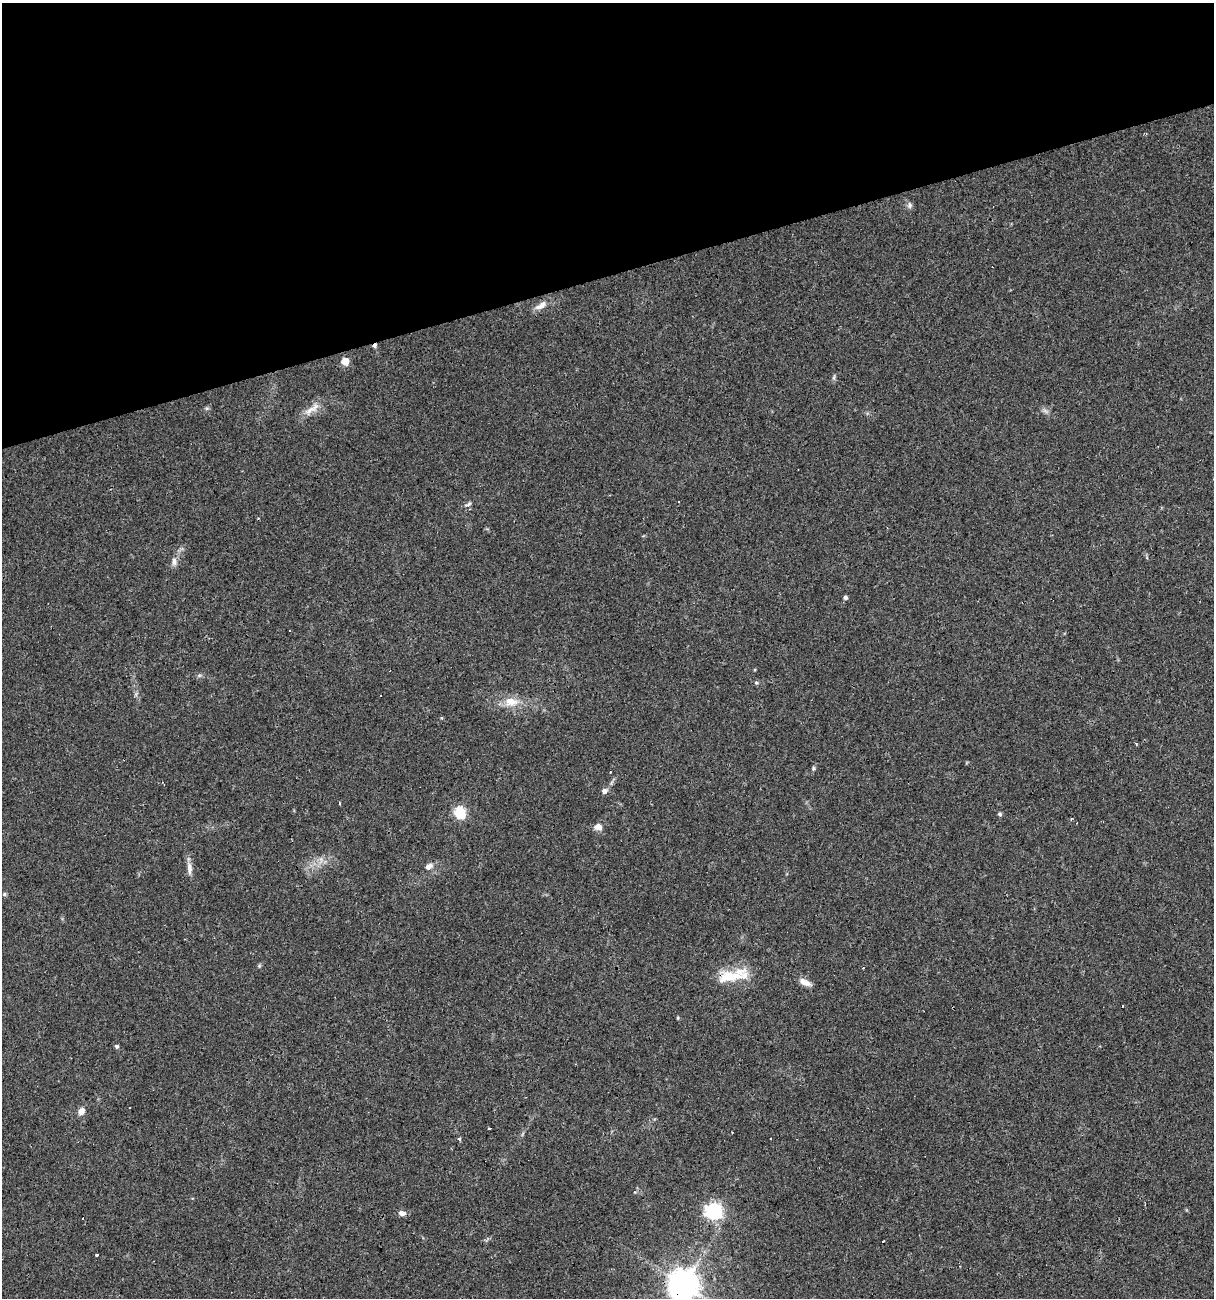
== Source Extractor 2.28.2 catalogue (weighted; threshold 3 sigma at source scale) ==
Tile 3 of 4 x 4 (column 3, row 1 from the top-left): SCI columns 2470-3681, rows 3891-5186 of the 4989 x 5186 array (HDU 1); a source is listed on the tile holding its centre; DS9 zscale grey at full resolution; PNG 1216 x 1300 px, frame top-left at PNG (2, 3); no overlay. Shown black and unused: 21% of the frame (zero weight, under 3 of 4 exposures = <1% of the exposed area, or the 3 px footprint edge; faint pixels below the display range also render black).
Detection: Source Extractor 2.28.2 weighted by HDU 2 'WHT'; one run over the whole footprint, this tile lists its part. Background 0.0332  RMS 0.0037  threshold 0.0168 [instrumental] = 3 sigma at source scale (4.5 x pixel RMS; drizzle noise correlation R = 1.50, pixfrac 1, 0.0396/0.0396 arcsec/px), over >= 5 px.
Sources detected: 49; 1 too faint to see at this stretch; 10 cosmic-ray / hot-pixel residue — not listed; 1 inside a brighter listed object's ellipse — not listed separately; the other 37 listed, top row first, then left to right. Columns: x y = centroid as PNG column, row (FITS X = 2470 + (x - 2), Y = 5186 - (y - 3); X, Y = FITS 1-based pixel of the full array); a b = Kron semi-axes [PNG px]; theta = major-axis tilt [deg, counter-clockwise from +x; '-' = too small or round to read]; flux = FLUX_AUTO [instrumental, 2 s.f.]
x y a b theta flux
910 205 9 7 83 1.1
541 305 18 7 33 2.6
345 361 5 5 - 9.2
834 377 8 4 89 0.67
207 408 6 5 - 0.62
309 411 16 9 43 3.3
678 502 3 3 - 1
468 504 9 4 25 0.83
174 562 10 8 -73 1.6
846 597 5 4 - 0.98
756 683 6 5 - 0.6
380 696 3 3 - 6
511 702 20 13 1 6
1136 744 3 2 - 0.7
813 768 7 4 82 0.58
605 791 8 7 - 1.4
339 803 4 2 - 0.37
460 812 6 6 - 37
1000 814 6 5 - 0.66
598 827 9 8 - 2.5
321 859 8 5 -90 1.4
429 866 11 7 29 1.8
189 868 17 6 -86 2.4
4 894 5 5 - 0.52
259 966 6 4 19 0.44
863 968 3 3 - 0.39
731 976 37 15 6 11
805 982 15 7 -25 2.7
678 1018 5 3 - 0.34
117 1046 5 5 - 0.57
81 1111 8 6 49 2.6
771 1138 3 2 - 1
459 1139 3 3 - 2.9
714 1211 7 6 - 110
402 1213 10 6 -3 1.6
97 1254 3 3 - 3.2
683 1285 9 9 - 650
Overlapping masked pixels (flux is a lower limit): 2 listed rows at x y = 731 976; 683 1285
Isophote crosses this tile's border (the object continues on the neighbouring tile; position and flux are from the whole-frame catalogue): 1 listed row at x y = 683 1285